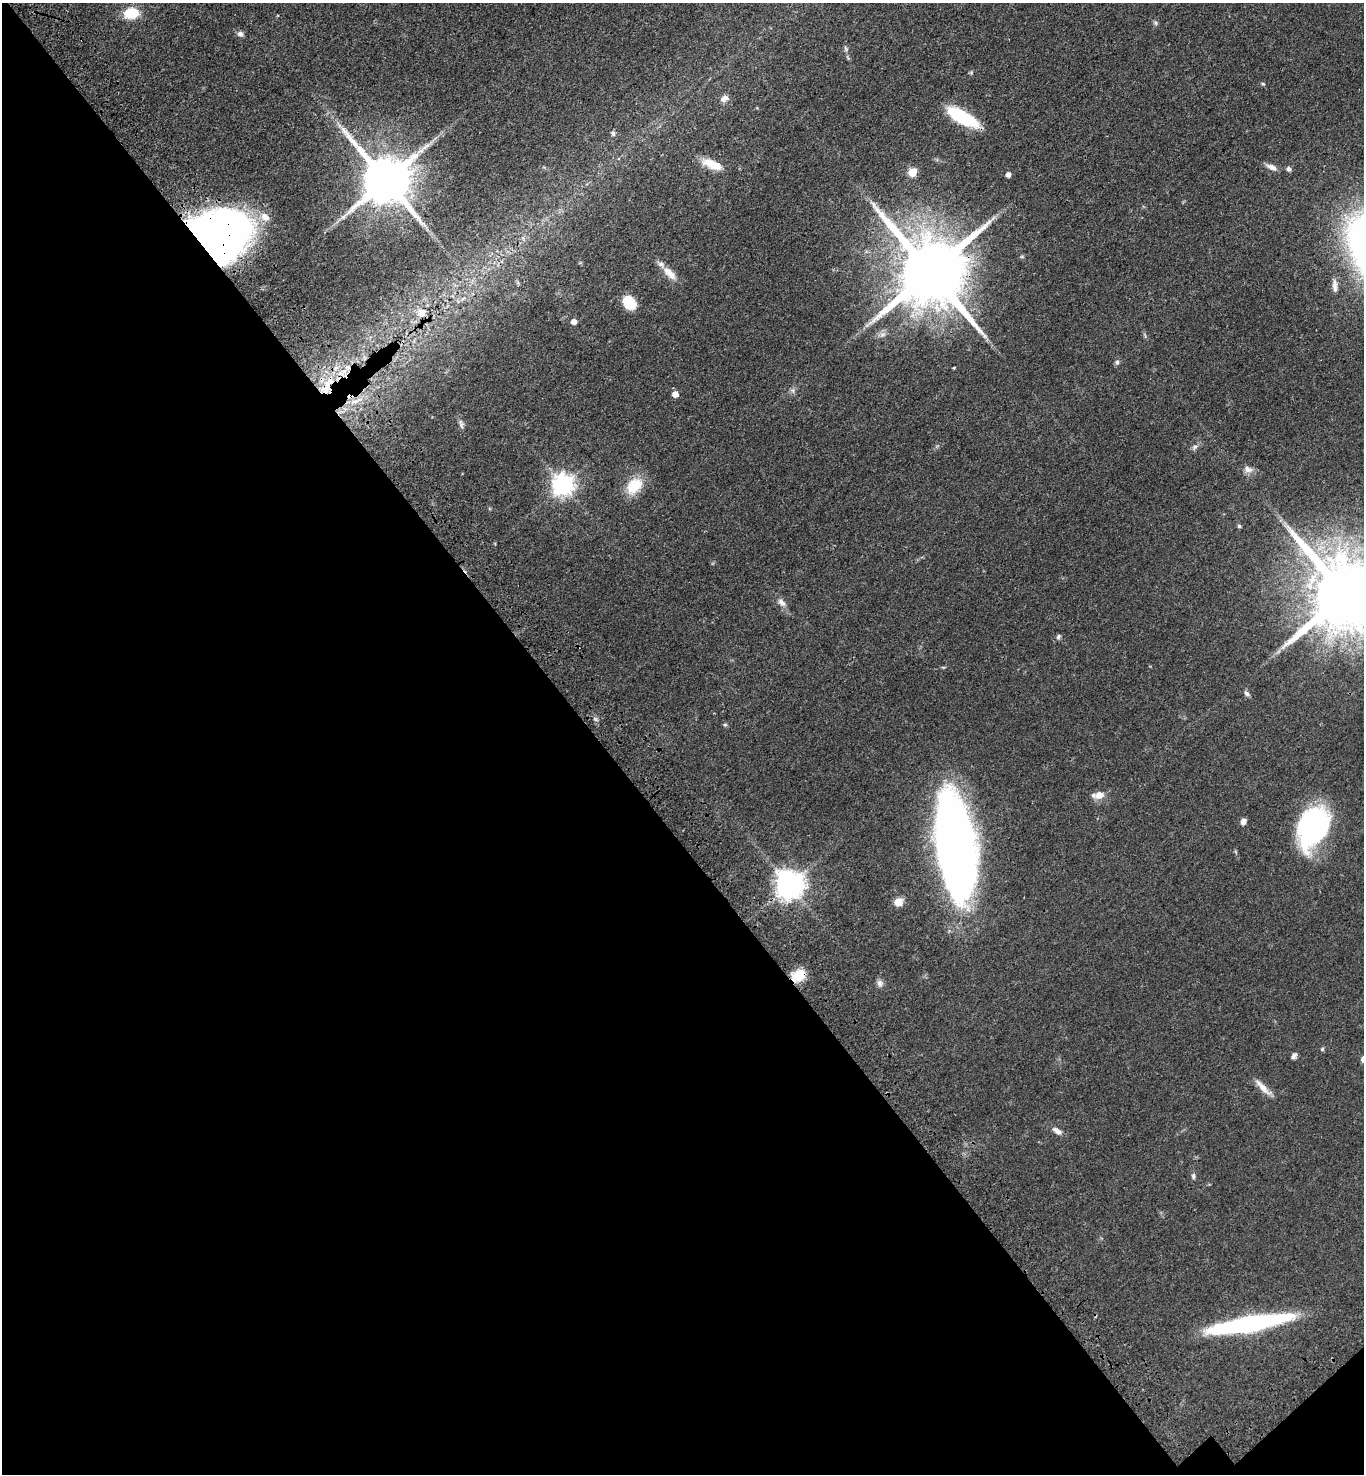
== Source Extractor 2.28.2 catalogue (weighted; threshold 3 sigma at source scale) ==
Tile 14 of 4 x 4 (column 2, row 4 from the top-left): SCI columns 1612-2973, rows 101-1572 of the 6090 x 6092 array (HDU 1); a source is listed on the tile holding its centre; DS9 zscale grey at full resolution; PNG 1366 x 1476 px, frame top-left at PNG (2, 3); no overlay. Shown black and unused: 44% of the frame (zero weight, under 3 of 4 exposures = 6% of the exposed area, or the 3 px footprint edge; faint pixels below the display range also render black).
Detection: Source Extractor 2.28.2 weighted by HDU 2 'WHT'; one run over the whole footprint, this tile lists its part. Background 0.0438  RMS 0.0052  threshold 0.0233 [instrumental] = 3 sigma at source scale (4.5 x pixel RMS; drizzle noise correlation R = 1.50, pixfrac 1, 0.05/0.05 arcsec/px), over >= 5 px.
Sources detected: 58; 2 inside a brighter listed object's ellipse — not listed separately; the other 56 listed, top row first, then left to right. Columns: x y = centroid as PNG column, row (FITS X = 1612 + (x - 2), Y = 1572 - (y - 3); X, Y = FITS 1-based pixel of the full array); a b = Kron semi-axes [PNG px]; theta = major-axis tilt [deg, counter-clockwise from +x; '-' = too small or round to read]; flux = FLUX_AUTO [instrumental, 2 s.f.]
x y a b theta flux
131 13 14 10 8 15
1156 23 6 5 - 0.93
240 34 8 7 - 1.6
846 49 8 5 -61 1
724 98 12 9 23 2.5
962 117 34 12 -30 31
613 133 6 6 - 1.1
712 164 25 10 -23 8.7
1272 167 14 6 -25 2.9
1289 169 6 5 - 1.4
912 172 5 5 - 18
1008 174 5 4 - 2.4
386 180 15 13 -50 3100
265 217 11 9 -43 5
217 235 44 35 7 580
1022 256 6 4 0 0.63
930 272 20 18 -54 6100
669 273 23 10 -44 6
1335 286 17 6 -84 2.6
629 303 14 11 -51 14
421 313 12 11 - 4.8
574 321 5 4 - 3.9
883 334 10 6 30 2
1117 362 7 6 - 1.2
954 368 3 2 - 0.48
329 382 37 10 54 17
792 390 8 6 -72 1.3
675 394 5 5 - 4.9
354 402 13 5 13 3.3
461 424 13 6 -74 1.8
1195 447 7 5 43 1.4
1248 469 12 9 -29 3
563 485 8 7 - 350
634 486 23 16 48 14
1239 526 5 5 - 0.75
1345 595 22 18 -53 7700
782 602 13 8 -46 2.9
1058 637 7 5 48 1.1
1278 651 9 3 45 1.3
1247 693 9 5 -45 1.3
595 719 7 4 -45 1
725 725 5 5 - 0.7
1099 795 11 9 13 5.1
1243 821 7 6 - 2.4
1313 827 40 25 67 93
955 847 71 24 -82 650
789 885 9 9 - 650
898 902 5 5 - 14
799 975 15 11 27 11
880 983 10 8 -78 2.1
1322 1049 5 5 - 0.7
1294 1056 8 6 53 1.4
1263 1087 29 7 -45 5
1057 1131 13 6 -35 2.8
1193 1176 8 6 -90 1.2
1249 1324 64 11 10 140
Overlapping masked pixels (flux is a lower limit): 4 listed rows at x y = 217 235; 930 272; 329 382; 799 975
Isophote crosses this tile's border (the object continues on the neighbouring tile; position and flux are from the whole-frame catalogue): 1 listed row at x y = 1345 595
Unlisted compact peaks at least as high as the median listed source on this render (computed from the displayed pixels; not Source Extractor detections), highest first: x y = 1263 84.